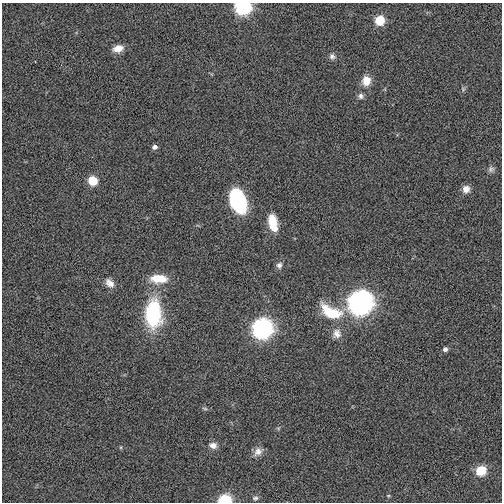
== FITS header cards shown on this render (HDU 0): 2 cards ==
NAXIS1  =                  500
NAXIS2  =                  500

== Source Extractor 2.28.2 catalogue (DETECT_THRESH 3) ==
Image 500 x 500 px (HDU 0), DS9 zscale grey, 1 PNG px = 1 image px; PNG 504 x 504 px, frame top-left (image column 1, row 500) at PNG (2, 3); no overlay
Background -0.00453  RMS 0.076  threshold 0.228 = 3 sigma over >= 5 px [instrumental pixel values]
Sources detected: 29; all 29 listed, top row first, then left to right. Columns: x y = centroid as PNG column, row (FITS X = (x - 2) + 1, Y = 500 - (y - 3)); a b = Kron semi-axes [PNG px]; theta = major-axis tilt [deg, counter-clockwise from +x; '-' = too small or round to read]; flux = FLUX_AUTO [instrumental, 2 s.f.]
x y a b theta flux
243 7 8 7 - 1000
380 20 6 6 - 180
118 48 10 7 13 59
332 56 9 8 - 19
366 81 11 10 - 68
463 89 6 6 - 9.2
361 96 8 7 - 18
154 147 5 5 - 17
491 169 9 8 - 17
93 181 6 6 - 170
466 189 10 9 - 33
238 201 21 13 -68 490
273 223 18 9 -78 120
279 265 8 7 - 19
159 279 19 9 -2 120
110 283 14 9 -42 38
360 302 10 9 - 4200
331 312 26 13 -26 210
153 313 23 13 89 560
262 328 9 9 - 2100
337 334 13 11 -87 43
445 349 5 5 - 16
205 408 8 4 -9 8.3
213 445 10 8 -14 29
258 452 13 9 40 32
481 471 7 6 - 190
388 496 5 3 - 4.8
255 498 8 6 5 12
225 500 7 5 4 470
At the frame edge (FLAGS 8, measured only in part): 2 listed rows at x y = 243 7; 225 500